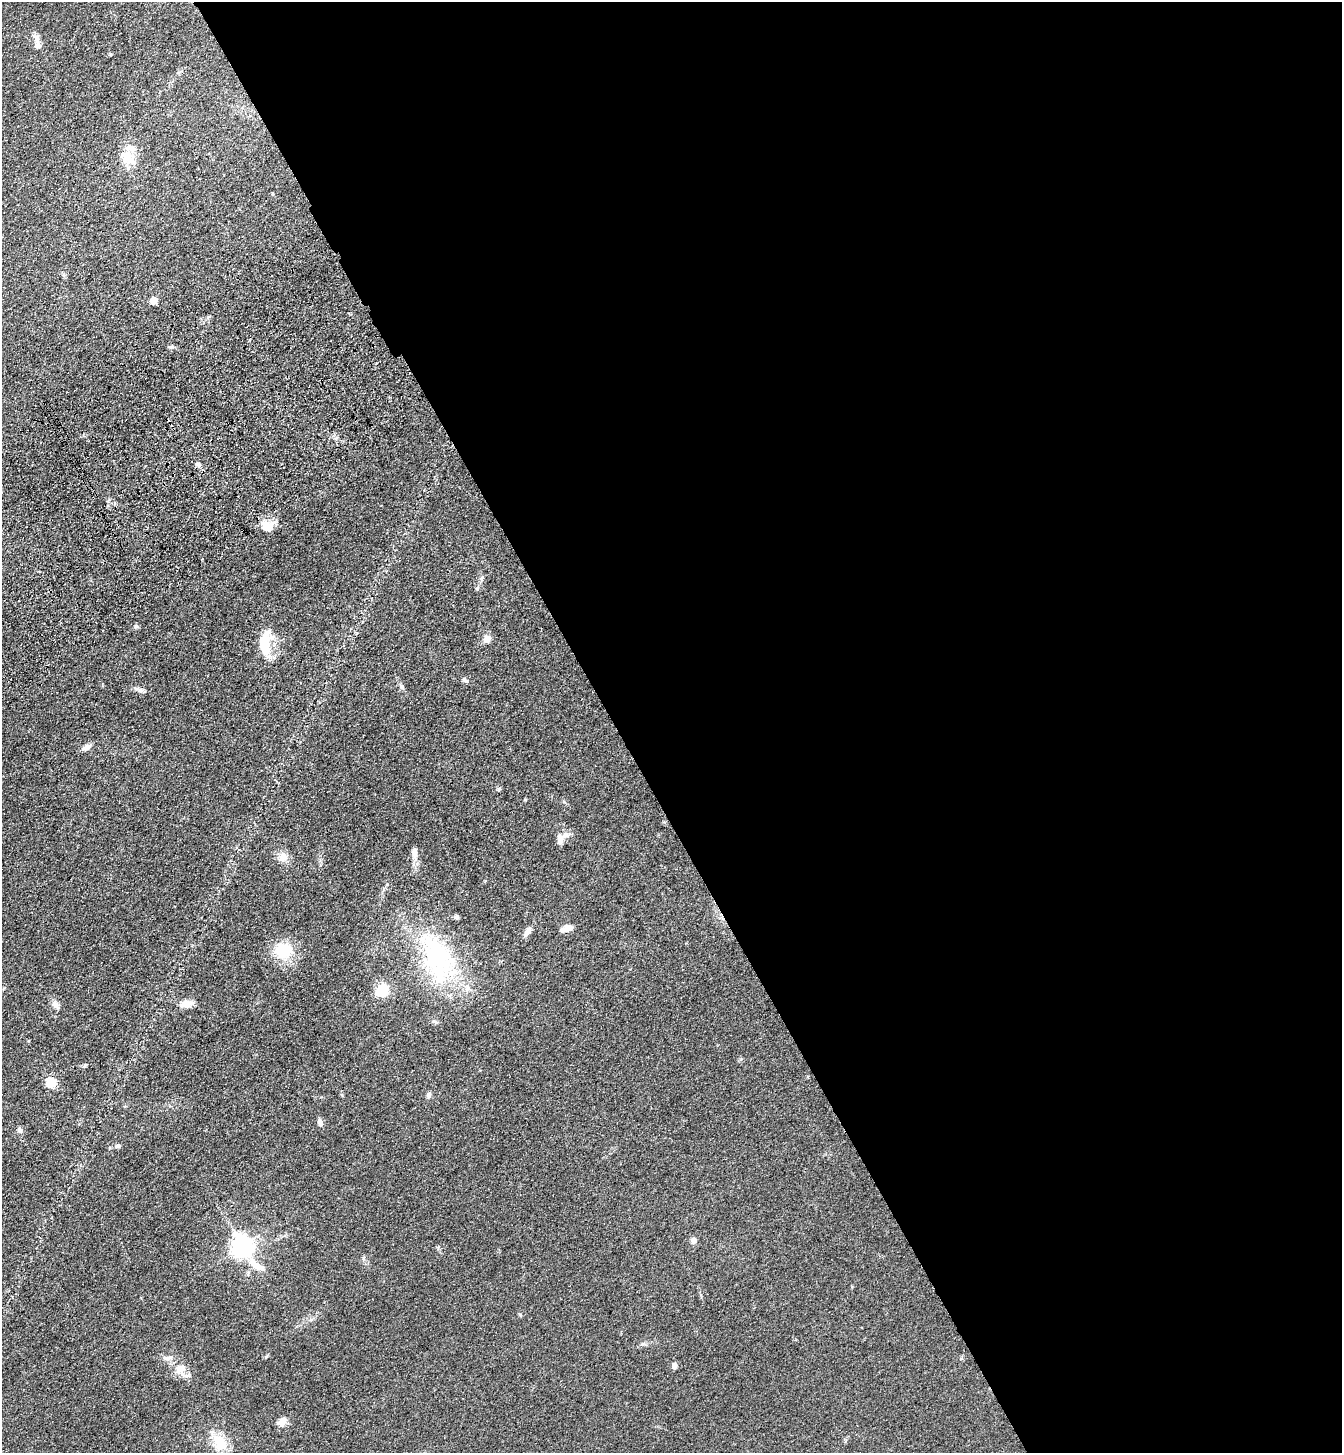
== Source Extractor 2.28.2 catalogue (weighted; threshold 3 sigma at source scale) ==
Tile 8 of 4 x 4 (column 4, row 2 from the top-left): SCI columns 4253-5592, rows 3008-4458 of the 5960 x 6015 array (HDU 1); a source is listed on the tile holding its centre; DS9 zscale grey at full resolution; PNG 1344 x 1455 px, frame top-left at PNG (2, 2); no overlay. Shown black and unused: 54% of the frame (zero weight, under 3 of 4 exposures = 6% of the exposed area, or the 3 px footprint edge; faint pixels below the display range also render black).
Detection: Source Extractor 2.28.2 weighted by HDU 2 'WHT'; one run over the whole footprint, this tile lists its part. Background 0.0854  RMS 0.0083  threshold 0.0375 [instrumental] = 3 sigma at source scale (4.5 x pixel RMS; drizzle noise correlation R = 1.50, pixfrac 1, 0.05/0.05 arcsec/px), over >= 5 px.
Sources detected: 53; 2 inside a brighter object's white glare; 2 cosmic-ray / hot-pixel residue — not listed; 5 inside a brighter listed object's ellipse — not listed separately; the other 44 listed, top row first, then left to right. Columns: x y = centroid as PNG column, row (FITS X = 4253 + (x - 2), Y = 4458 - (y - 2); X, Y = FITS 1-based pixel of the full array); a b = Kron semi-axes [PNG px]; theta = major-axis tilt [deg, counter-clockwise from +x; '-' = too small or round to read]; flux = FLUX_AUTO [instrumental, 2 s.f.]
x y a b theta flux
37 38 15 7 89 4.1
126 157 20 18 -62 15
154 300 6 5 - 9
170 347 7 4 4 1.6
198 464 7 6 - 2.2
267 526 15 12 -22 13
481 579 8 6 89 2.1
477 588 5 5 - 1.2
136 626 6 5 - 1.5
487 639 8 8 - 5.8
265 644 33 14 85 26
465 680 9 5 -40 2
401 687 8 6 -46 2.3
140 690 8 7 - 2.8
87 747 14 6 29 4.1
499 789 6 5 - 1.4
525 800 5 3 - 0.7
565 835 12 8 39 4.7
414 852 15 7 -88 5.3
283 857 12 11 - 7.6
456 917 6 5 - 1.9
566 928 12 6 17 6.2
527 932 14 7 58 4.9
434 946 91 29 -52 100
284 950 24 20 4 27
382 990 6 5 - 99
186 1004 18 8 11 7.3
55 1005 12 8 -45 4.1
435 1022 12 4 -32 1.8
85 1065 8 3 60 1
52 1083 6 5 - 47
429 1095 7 6 - 2.4
320 1122 8 5 -69 3.8
20 1130 7 6 - 2.5
118 1146 7 6 - 2.1
694 1240 10 7 80 3
243 1246 8 7 - 560
256 1265 27 8 -31 12
520 1314 6 4 -3 0.89
169 1358 14 7 10 4.6
674 1365 7 6 - 3.2
181 1369 14 10 33 9.3
281 1423 12 11 - 5.4
220 1442 20 14 -50 21
Unlisted compact peaks at least as high as the median listed source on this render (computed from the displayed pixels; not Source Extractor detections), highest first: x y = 266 1357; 363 1258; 564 802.